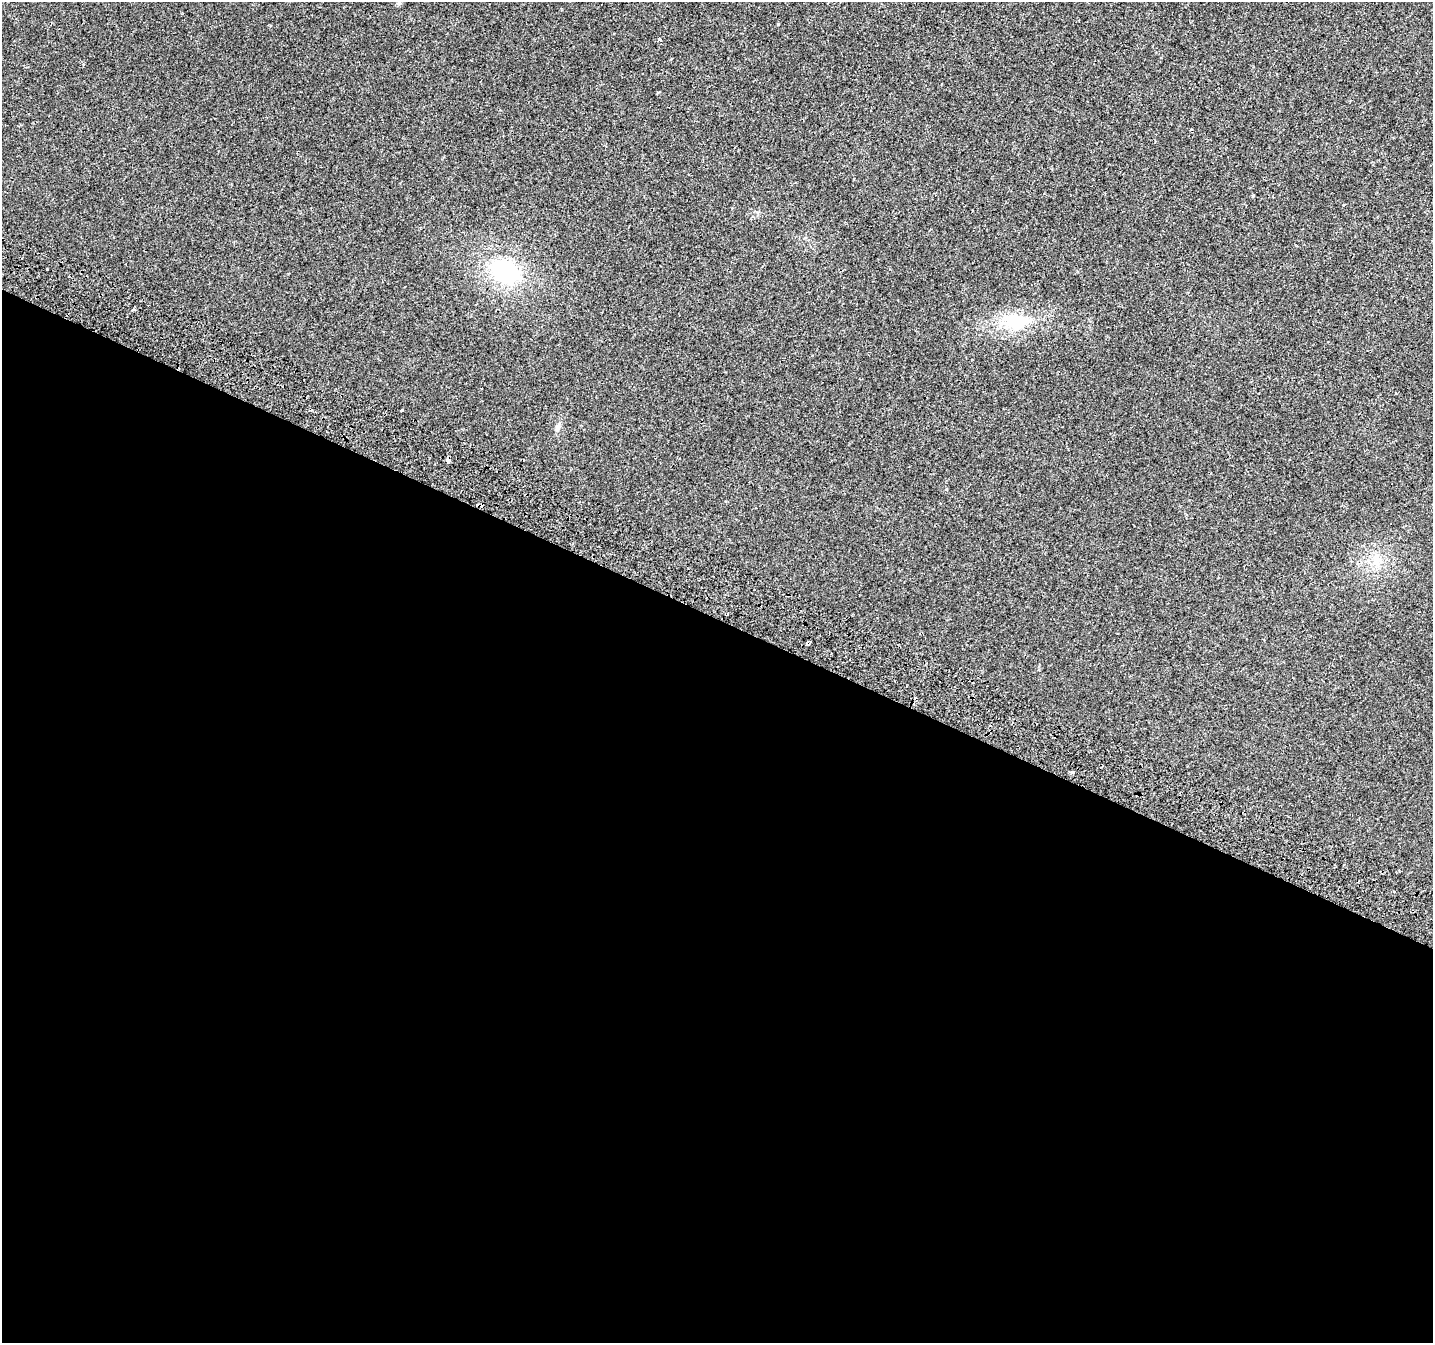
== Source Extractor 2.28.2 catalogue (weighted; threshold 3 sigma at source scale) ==
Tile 14 of 4 x 4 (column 2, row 4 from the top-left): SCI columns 1468-2898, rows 321-1661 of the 5790 x 5939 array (HDU 1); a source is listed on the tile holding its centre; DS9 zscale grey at full resolution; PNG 1435 x 1345 px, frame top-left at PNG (2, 2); no overlay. Shown black and unused: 54% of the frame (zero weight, under 2 of 3 exposures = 3% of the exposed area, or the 3 px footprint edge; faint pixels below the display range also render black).
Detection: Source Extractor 2.28.2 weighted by HDU 2 'WHT'; one run over the whole footprint, this tile lists its part. Background 0.0135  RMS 0.0032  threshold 0.0144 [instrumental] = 3 sigma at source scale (4.5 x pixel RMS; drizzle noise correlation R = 1.50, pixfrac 1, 0.0396/0.0396 arcsec/px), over >= 5 px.
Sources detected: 16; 3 cosmic-ray / hot-pixel residue — not listed; the other 13 listed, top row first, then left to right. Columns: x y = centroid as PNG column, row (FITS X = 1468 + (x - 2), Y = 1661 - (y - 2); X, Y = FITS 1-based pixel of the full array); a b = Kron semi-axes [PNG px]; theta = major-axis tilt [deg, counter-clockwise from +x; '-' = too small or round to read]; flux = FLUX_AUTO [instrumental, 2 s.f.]
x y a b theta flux
399 3 6 5 - 0.59
778 24 3 3 - 0.48
659 39 3 3 - 0.87
1253 196 3 3 - 0.51
47 269 3 2 - 0.51
505 271 26 20 -20 28
133 309 3 3 - 0.84
1014 322 31 16 -3 14
401 410 3 3 - 0.5
558 426 13 5 62 1.1
448 461 4 4 - 4.7
1376 560 13 11 -86 3.3
1073 772 3 3 - 3
Overlapping masked pixels (flux is a lower limit): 1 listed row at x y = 448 461